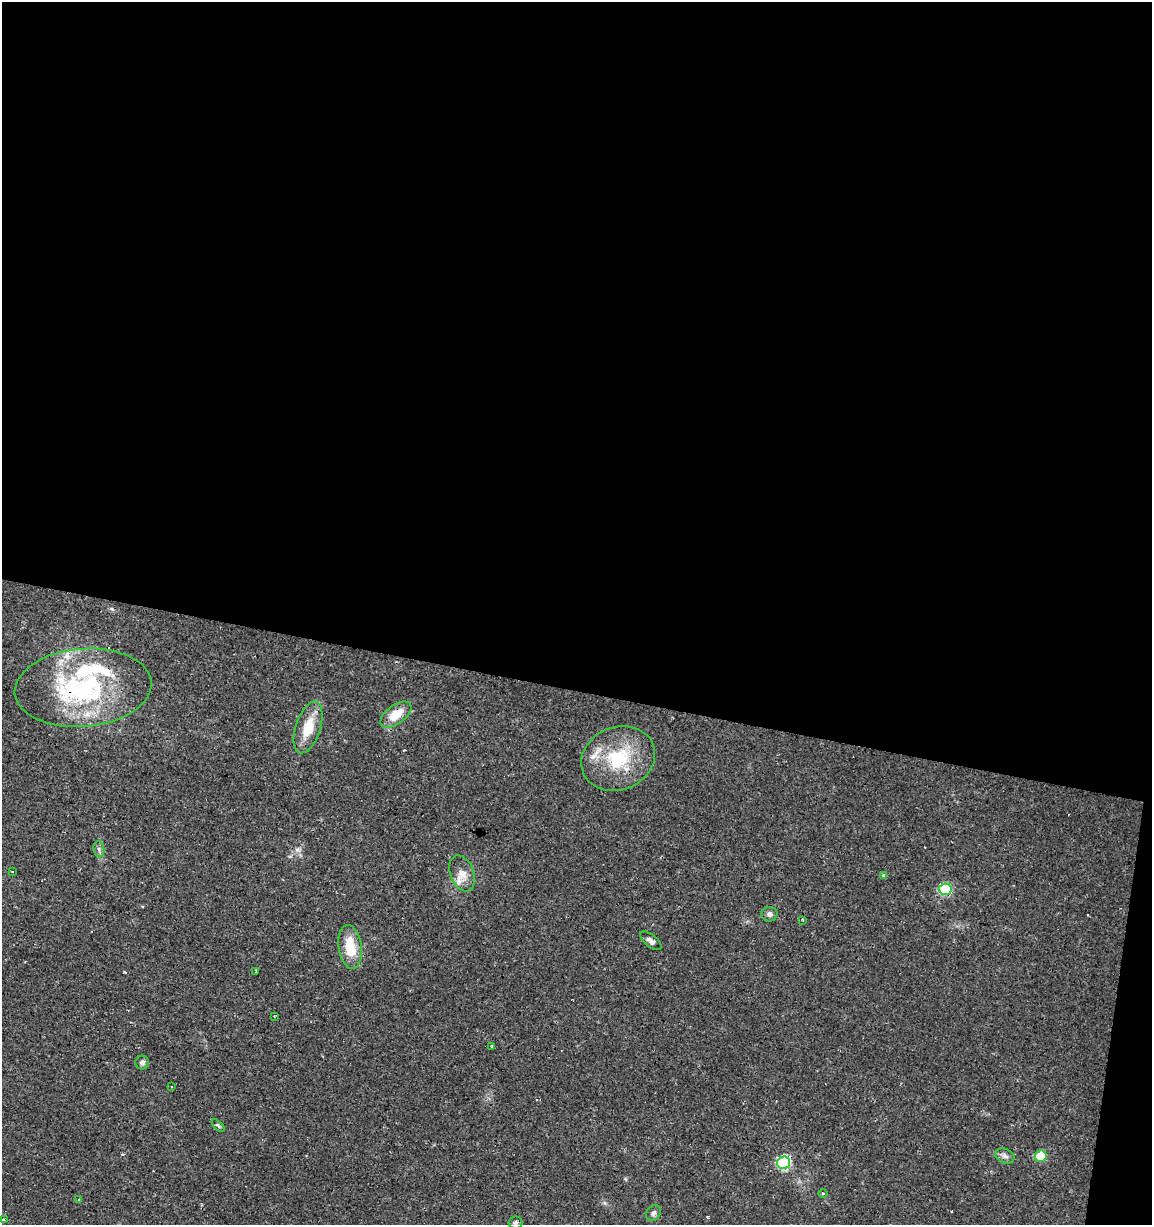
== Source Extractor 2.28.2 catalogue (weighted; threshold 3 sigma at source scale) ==
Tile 4 of 4 x 4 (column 4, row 1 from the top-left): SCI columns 3733-4882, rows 3669-4891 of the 5106 x 4899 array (HDU 1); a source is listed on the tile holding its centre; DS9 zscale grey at full resolution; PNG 1154 x 1227 px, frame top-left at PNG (2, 2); each listed source drawn as its Kron ellipse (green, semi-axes under 4 px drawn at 4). Shown black and unused: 58% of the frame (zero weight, under 2 of 3 exposures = <1% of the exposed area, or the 3 px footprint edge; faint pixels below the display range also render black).
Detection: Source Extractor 2.28.2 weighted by HDU 2 'WHT'; one run over the whole footprint, this tile lists its part. Background 0.0131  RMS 0.0028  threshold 0.0127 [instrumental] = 3 sigma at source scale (4.5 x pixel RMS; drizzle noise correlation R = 1.50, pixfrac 1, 0.0396/0.0396 arcsec/px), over >= 5 px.
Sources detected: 39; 6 cosmic-ray / hot-pixel residue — neither listed nor drawn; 6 inside a brighter listed object's ellipse — not listed separately; the other 27 listed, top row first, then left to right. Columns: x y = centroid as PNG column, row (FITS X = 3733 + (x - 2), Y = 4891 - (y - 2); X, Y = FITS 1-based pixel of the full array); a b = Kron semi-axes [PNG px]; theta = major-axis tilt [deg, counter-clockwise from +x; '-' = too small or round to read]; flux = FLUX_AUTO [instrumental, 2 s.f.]
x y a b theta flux
83 688 68 39 5 43
396 715 18 9 37 5.3
308 727 27 12 72 7.2
618 758 38 31 23 18
99 849 8 5 -82 0.74
12 872 3 3 - 0.5
462 873 19 12 -69 2.9
884 875 4 4 - 0.88
945 889 6 6 - 18
769 914 8 7 - 1
803 920 3 2 - 0.31
651 941 13 6 -39 1.2
350 947 22 11 -81 7.7
256 971 4 3 - 0.64
274 1016 4 2 - 0.26
492 1047 3 3 - 1.4
142 1063 7 6 - 0.84
172 1087 3 2 - 0.35
218 1126 8 3 -44 0.41
1005 1156 10 7 -23 1.2
1041 1156 6 5 - 9.6
784 1163 6 6 - 30
823 1193 4 3 - 0.25
79 1200 3 3 - 1.2
653 1213 8 6 49 0.96
3 1220 3 2 - 0.71
515 1223 7 6 - 0.76
Overlapping masked pixels (flux is a lower limit): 3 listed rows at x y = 83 688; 396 715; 945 889